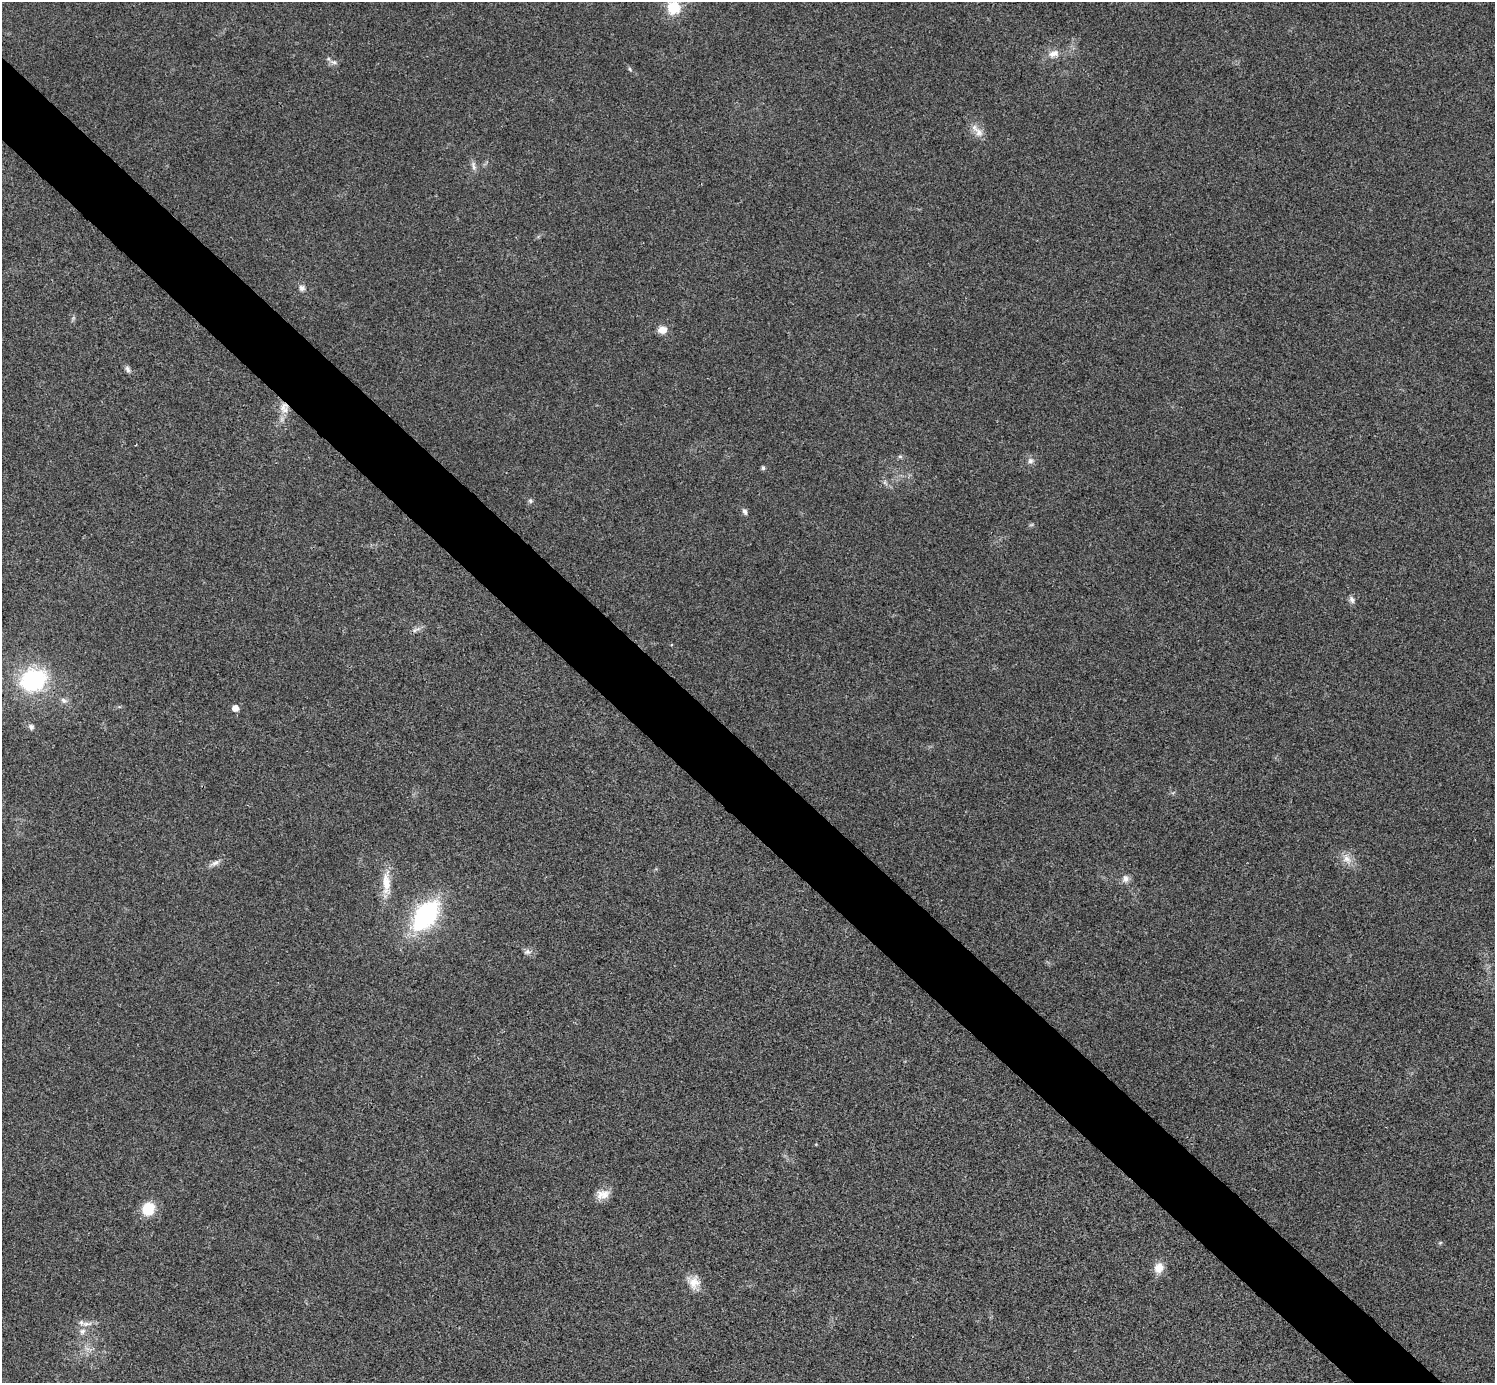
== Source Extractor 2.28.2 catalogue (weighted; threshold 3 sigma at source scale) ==
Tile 11 of 4 x 4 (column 3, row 3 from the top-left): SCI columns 2994-4486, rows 1682-3062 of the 5983 x 5983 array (HDU 1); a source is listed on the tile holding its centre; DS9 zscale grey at full resolution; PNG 1497 x 1385 px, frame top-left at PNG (2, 2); no overlay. Shown black and unused: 5% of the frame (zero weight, under 3 of 4 exposures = <1% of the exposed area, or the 3 px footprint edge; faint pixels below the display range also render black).
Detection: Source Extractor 2.28.2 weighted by HDU 2 'WHT'; one run over the whole footprint, this tile lists its part. Background 0.0218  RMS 0.0056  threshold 0.0251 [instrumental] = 3 sigma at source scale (4.5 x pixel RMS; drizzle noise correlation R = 1.50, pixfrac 1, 0.05/0.05 arcsec/px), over >= 5 px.
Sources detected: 36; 1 too faint to see at this stretch — not listed; the other 35 listed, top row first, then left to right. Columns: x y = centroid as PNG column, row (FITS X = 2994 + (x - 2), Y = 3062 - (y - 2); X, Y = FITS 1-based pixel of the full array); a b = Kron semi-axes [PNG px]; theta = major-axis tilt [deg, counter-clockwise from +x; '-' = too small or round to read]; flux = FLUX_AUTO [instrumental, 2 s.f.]
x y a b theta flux
674 7 14 13 - 16
1054 54 15 9 15 5
334 62 12 5 -13 2
630 69 7 3 -54 0.83
979 132 15 11 -61 5.2
474 166 15 6 -78 2.3
302 288 8 8 - 2.3
662 330 11 8 4 5
128 369 9 6 -65 1.7
285 410 20 10 79 7.4
900 457 6 4 -1 0.97
1030 461 9 8 - 2.2
763 468 5 5 - 1.2
885 482 8 5 -66 1.5
530 501 7 5 -47 1.2
745 511 9 5 -67 1.7
1352 599 11 6 -67 1.9
416 630 15 5 25 2.2
33 680 18 14 20 81
64 700 9 7 -34 2.2
235 708 6 6 - 4.7
31 727 9 7 -47 1.8
1347 859 17 11 -57 5.7
215 863 13 6 30 2.7
1125 879 10 9 - 3
386 883 37 11 -88 11
425 915 30 18 52 75
527 952 10 7 9 2.3
603 1194 18 12 15 6
148 1209 14 12 64 15
1440 1243 6 3 19 0.66
1159 1268 13 11 74 6.3
694 1282 17 15 -67 7.2
87 1324 17 7 3 3.8
82 1331 9 8 - 2.7
Overlapping masked pixels (flux is a lower limit): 1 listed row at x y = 285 410
Isophote crosses this tile's border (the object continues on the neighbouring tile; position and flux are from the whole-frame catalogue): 1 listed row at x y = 674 7